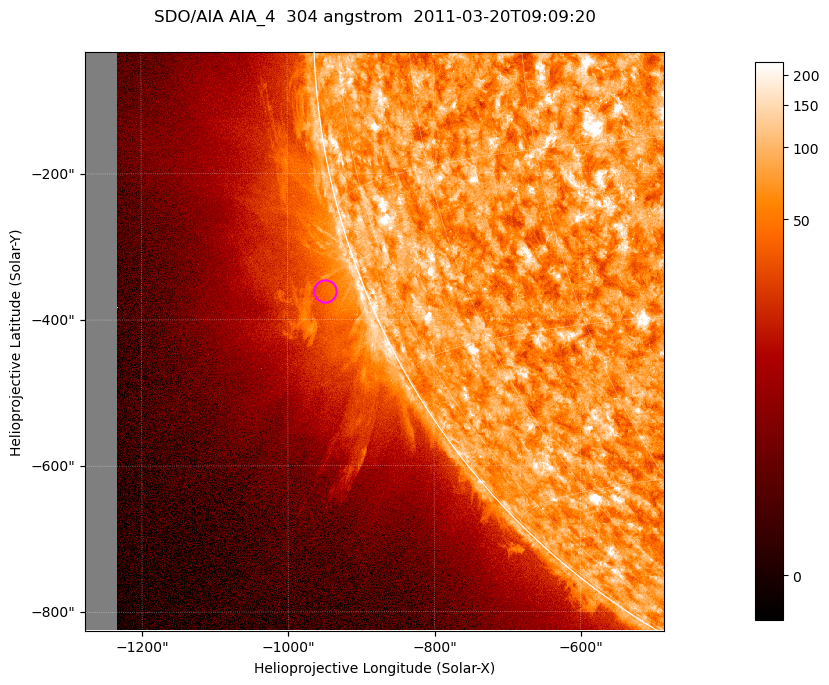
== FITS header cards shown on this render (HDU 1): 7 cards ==
TELESCOP= 'SDO/AIA '           / For AIA: SDO/AIA
INSTRUME= 'AIA_4   '           / For AIA: AIA_ATA1, AIA_ATA2, AIA_ATA3 or AIA_AT
WAVELNTH=                  304 / [angstrom] Wavelength
WAVEUNIT= 'angstrom'           / Wavelength unit: angstrom
DATE-OBS= '2011-03-20T09:09:20.126' / [ISO] Date when observation started; ISO 8
CTYPE1  = 'HPLN-TAN'           / CTYPE1; Typically HPLN
CTYPE2  = 'HPLT-TAN'           / CTYPE2; Typically HPLT

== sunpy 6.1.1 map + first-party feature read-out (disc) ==
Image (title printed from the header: SDO/AIA AIA_4  304 angstrom  2011-03-20T09:09:20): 1320 x 1320 px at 0.6 arcsec/px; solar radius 964 arcsec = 1605 px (partial field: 9.1% of the solar disc is inside the frame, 42% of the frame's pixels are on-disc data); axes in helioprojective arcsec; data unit not stated in the header (colour bar unlabelled)
Orientation: roll -0.132 deg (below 1 deg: not rotated)
Missing data: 5.5% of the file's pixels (0.0% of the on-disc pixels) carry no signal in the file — blank (NaN) pixels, whole columns, Tx -1278..-1232 arcsec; drawn neutral grey and excluded from every search
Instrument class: DISC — disc imager (sunpy class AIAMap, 304 A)
Bright regions (active regions / flare kernels): reference = the on-disc median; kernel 11 px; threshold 5 sigma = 116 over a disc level ~73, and >= 1.15x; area >= 1742 px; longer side >= 16 px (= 9.6 arcsec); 0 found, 0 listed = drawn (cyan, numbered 1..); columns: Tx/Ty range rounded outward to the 2 arcsec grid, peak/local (2 s.f.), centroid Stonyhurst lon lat
Off-limb structures (1.02-1.3 R_sun): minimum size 400 px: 6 found; the strongest spans PA ~100..120 deg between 1.02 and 1.15 R_sun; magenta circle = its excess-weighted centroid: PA ~110 deg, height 1.05 R_sun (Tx ~-950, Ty ~-362 arcsec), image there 2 x the reference